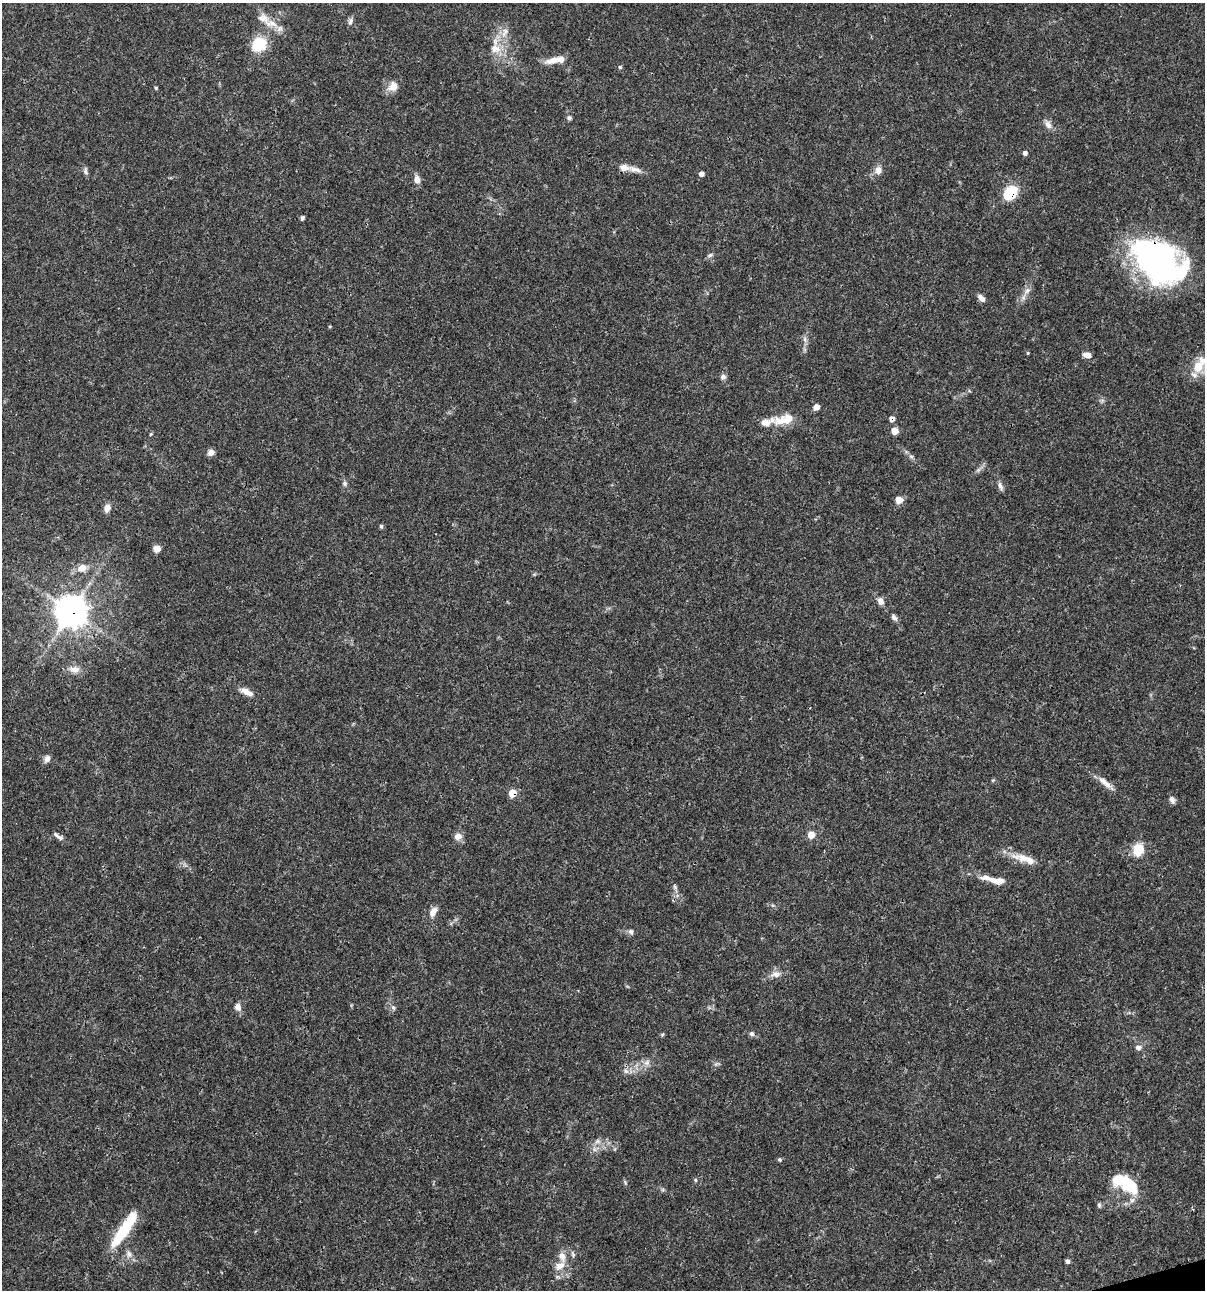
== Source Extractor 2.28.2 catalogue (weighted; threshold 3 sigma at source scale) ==
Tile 6 of 4 x 4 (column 2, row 2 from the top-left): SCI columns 1306-2508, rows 2581-3868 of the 4962 x 5160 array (HDU 1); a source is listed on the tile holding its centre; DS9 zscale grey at full resolution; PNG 1207 x 1292 px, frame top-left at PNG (2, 3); no overlay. Shown black and unused: <1% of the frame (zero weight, under 3 of 4 exposures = <1% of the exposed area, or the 3 px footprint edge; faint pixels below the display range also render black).
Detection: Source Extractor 2.28.2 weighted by HDU 2 'WHT'; one run over the whole footprint, this tile lists its part. Background 0.0315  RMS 0.002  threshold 0.00908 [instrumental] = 3 sigma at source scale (4.5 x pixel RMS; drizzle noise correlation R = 1.50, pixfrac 1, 0.0396/0.0396 arcsec/px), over >= 5 px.
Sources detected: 93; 3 inside a brighter object's white glare — not listed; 9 inside a brighter listed object's ellipse — not listed separately; the other 81 listed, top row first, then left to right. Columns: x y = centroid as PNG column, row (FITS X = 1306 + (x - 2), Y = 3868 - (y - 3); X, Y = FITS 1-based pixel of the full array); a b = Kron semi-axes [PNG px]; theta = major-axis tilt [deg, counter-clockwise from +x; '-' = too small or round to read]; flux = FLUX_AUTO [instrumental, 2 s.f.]
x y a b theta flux
350 22 11 5 69 0.61
271 23 21 10 -7 2.6
505 32 16 7 66 1.8
259 44 14 12 41 7.2
495 49 15 12 -13 2.8
554 60 21 8 14 2.3
620 67 5 5 - 0.29
393 86 14 11 32 2
156 88 4 4 - 0.23
569 118 6 5 - 0.44
1048 125 12 8 -54 1.1
1025 153 5 4 - 0.71
624 168 13 8 -3 1.5
878 170 11 8 -89 1.3
85 171 11 6 -86 0.56
701 174 5 5 - 0.79
417 180 10 8 -79 1.1
1010 193 11 8 53 10
302 218 4 4 - 0.51
710 255 8 5 30 0.43
1165 266 50 43 59 40
1027 290 10 6 49 0.93
981 298 10 5 -47 1.1
805 339 7 4 -90 0.54
1028 353 5 3 - 0.2
1087 355 10 6 -9 1.1
1198 366 20 14 57 4.1
723 377 8 7 - 0.65
816 407 6 5 - 1.3
784 419 29 12 14 4.1
892 419 6 6 - 0.88
894 431 5 5 - 2.5
151 434 5 4 - 0.19
211 452 8 7 - 0.95
911 456 6 4 -1 0.36
345 484 7 6 - 0.47
1000 486 11 6 -67 0.77
899 500 8 8 - 1.4
107 508 9 7 71 1.3
381 526 5 4 - 0.31
157 548 8 7 - 1.4
82 568 11 9 24 1.9
880 601 8 6 -63 1.2
71 611 11 10 - 300
894 617 10 5 -52 0.65
74 669 16 10 -8 1.7
246 692 17 7 -26 1.6
47 759 10 7 70 0.82
993 780 6 3 18 0.21
1105 783 23 7 -40 1.7
512 793 6 5 - 4
1172 800 10 7 -60 0.71
811 835 7 6 - 2
58 836 16 5 -31 0.79
458 836 10 9 - 1.3
1139 848 18 13 -22 2.9
1023 858 33 11 -11 3.4
986 877 14 7 1 1.2
1000 881 10 8 7 1.3
675 887 8 5 -60 0.46
433 912 13 7 63 1.4
631 932 8 7 - 0.58
776 974 13 8 10 1.3
238 1007 10 8 -74 1.1
393 1007 8 5 -63 0.49
752 1034 6 6 - 0.5
662 1035 6 3 20 0.25
1138 1047 9 6 -4 0.74
647 1063 9 6 49 0.93
716 1064 7 4 19 0.37
626 1071 7 5 -45 0.63
597 1141 8 6 1 0.75
780 1160 5 4 - 0.27
695 1180 5 5 - 0.28
1128 1183 27 17 -48 7.4
1099 1205 7 5 -88 0.39
124 1229 45 10 56 9.8
129 1254 11 8 -63 1
573 1254 9 5 -66 0.5
1067 1261 5 5 - 0.45
560 1266 13 9 34 1.9
Overlapping masked pixels (flux is a lower limit): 5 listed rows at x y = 1010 193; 1165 266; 892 419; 71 611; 512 793